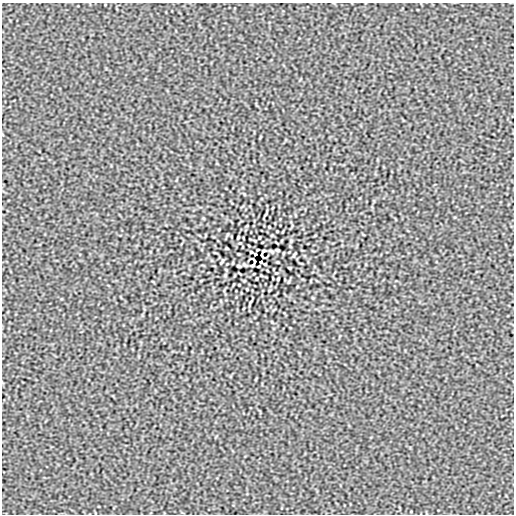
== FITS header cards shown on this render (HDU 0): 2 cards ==
NAXIS1  =                  512
NAXIS2  =                  512

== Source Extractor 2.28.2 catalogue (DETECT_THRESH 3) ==
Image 512 x 512 px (HDU 0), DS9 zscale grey, 1 PNG px = 1 image px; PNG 516 x 516 px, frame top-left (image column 1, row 512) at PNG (2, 3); no overlay
Background -1.90e-07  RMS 2.6e-04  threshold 7.74e-04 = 3 sigma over >= 5 px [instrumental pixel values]
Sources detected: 18; all 18 listed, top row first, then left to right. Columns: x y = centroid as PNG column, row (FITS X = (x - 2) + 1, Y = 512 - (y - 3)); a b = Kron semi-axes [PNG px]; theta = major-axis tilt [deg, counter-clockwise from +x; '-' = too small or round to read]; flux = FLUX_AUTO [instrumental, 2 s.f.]
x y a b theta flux
238 237 3 2 - 0.017
227 248 3 2 - 0.014
278 250 4 2 - 0.02
263 251 4 2 - 0.018
272 251 6 3 -37 0.022
251 252 3 3 - 0.017
255 254 3 2 - 0.013
294 254 5 2 - 0.02
262 255 6 2 -77 0.0053
254 261 6 2 -77 0.0053
222 262 5 2 - 0.02
261 262 3 2 - 0.013
265 264 3 3 - 0.017
244 265 6 3 -37 0.022
253 265 4 2 - 0.018
238 266 4 2 - 0.02
289 268 3 2 - 0.014
278 279 3 2 - 0.017